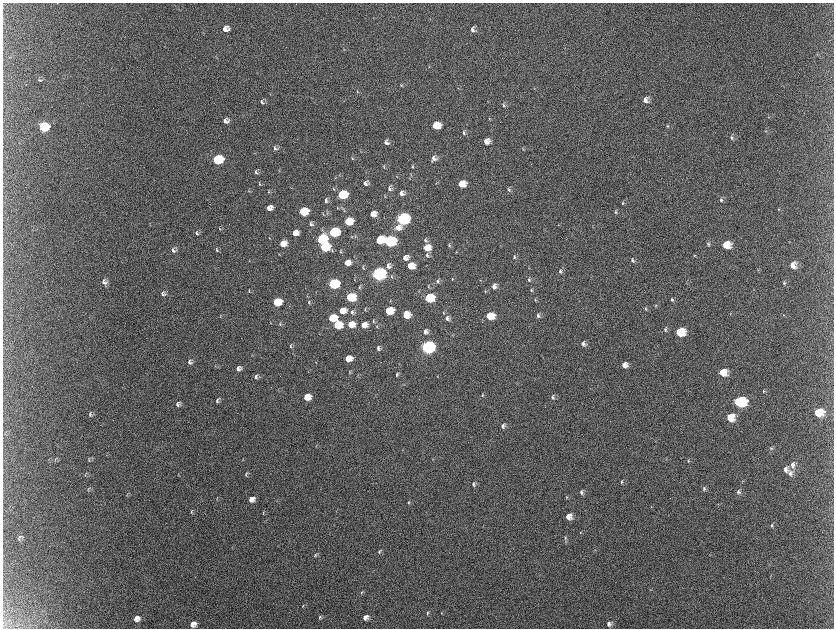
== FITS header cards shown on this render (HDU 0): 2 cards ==
NAXIS1  =                 1663 / length of data axis 1
NAXIS2  =                 1252 / length of data axis 2

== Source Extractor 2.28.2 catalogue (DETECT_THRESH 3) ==
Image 1663 x 1252 px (HDU 0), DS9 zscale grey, zoomed out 1/2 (1 PNG px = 2 x 2 image px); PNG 836 x 630 px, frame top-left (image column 1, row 1251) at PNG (3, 3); no overlay
Background 2220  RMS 34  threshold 103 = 3 sigma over >= 5 px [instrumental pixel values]
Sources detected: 232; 9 cannot appear on this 1/2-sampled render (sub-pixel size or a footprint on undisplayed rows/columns) and are not listed; the other 223 listed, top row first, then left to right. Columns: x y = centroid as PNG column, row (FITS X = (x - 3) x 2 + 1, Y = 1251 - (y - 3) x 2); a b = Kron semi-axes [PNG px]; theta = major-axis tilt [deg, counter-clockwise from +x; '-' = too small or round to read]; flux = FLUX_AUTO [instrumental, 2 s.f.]
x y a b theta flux
226 29 7 6 - 5.5e+04
473 30 7 5 -79 2.2e+04
344 49 4 3 - 5.5e+03
217 58 4 2 - 3.8e+03
429 67 3 2 - 3.5e+03
40 80 7 3 -9 9.1e+03
402 85 4 3 - 7.8e+03
535 89 3 3 - 3.8e+03
358 91 5 3 - 6.9e+03
270 94 3 2 - 3.4e+03
646 100 6 6 - 4.3e+04
263 102 6 5 - 1.8e+04
504 105 6 4 -72 1.3e+04
769 117 3 3 - 4.1e+03
490 119 3 3 - 4.6e+03
226 121 6 6 - 3.6e+04
436 126 7 5 10 1.7e+05
668 126 4 4 - 7.8e+03
44 127 7 6 - 4.8e+05
766 131 4 3 - 5.3e+03
464 133 5 3 - 1.3e+04
732 138 6 4 -74 1.6e+04
487 141 6 5 - 5.2e+04
386 142 6 5 - 2.7e+04
275 148 7 5 -39 2.1e+04
523 149 4 4 - 6.7e+03
255 153 3 2 - 2.5e+03
353 158 5 4 - 7.3e+03
434 158 7 6 - 3.9e+04
218 160 7 6 - 6.5e+05
384 167 6 3 -80 8.0e+03
413 167 6 3 -74 8.6e+03
256 172 6 4 -57 1.4e+04
411 174 4 2 - 4.6e+03
397 176 3 2 - 3.5e+03
410 179 3 2 - 4.1e+03
366 183 5 5 - 2.9e+04
436 183 3 3 - 4.1e+03
260 184 6 3 -73 8.1e+03
462 184 6 5 - 1.3e+05
390 188 7 5 82 2.3e+04
334 189 5 2 - 5.6e+03
509 190 5 3 - 1.2e+04
249 191 5 3 - 6.4e+03
269 192 4 2 - 4.1e+03
402 193 6 6 - 3.5e+04
343 195 7 5 17 4.7e+05
722 200 6 4 89 1.5e+04
326 201 6 4 -69 1.6e+04
623 203 4 3 - 7.6e+03
270 208 6 5 - 5.1e+04
338 208 4 3 - 6.0e+03
344 210 5 3 - 7.6e+03
779 210 3 3 - 5.0e+03
304 212 7 5 14 3.4e+05
616 212 4 4 - 9.6e+03
327 213 8 3 -87 1.1e+04
324 214 5 2 - 5.6e+03
373 214 5 5 - 6.1e+04
403 219 7 6 - 1.9e+06
349 221 6 5 - 2.6e+05
311 224 7 5 -76 1.8e+04
559 225 3 2 - 2.6e+03
399 227 9 7 31 6.4e+04
593 227 3 2 - 3.0e+03
220 229 5 3 - 7.9e+03
323 230 5 3 - 7.8e+03
334 232 7 5 14 7.3e+05
197 233 7 5 -75 1.7e+04
296 233 6 5 - 6.8e+04
352 237 4 2 - 4.5e+03
270 238 4 2 - 4.2e+03
322 240 7 6 - 6.8e+05
380 240 7 5 25 2.6e+05
426 240 6 4 -90 1.4e+04
390 241 7 6 - 1.2e+06
283 243 6 5 - 9.6e+04
709 244 6 4 -74 1.4e+04
449 245 4 3 - 8.3e+03
726 245 7 6 - 1.6e+05
325 247 7 5 16 4.6e+05
427 247 7 6 - 1.1e+05
174 250 5 5 - 2.1e+04
217 250 6 3 -75 9.2e+03
333 250 5 3 - 8.4e+03
341 251 6 3 -81 8.0e+03
456 252 3 2 - 3.6e+03
279 254 4 2 - 3.4e+03
428 255 8 4 -88 1.8e+04
695 255 4 3 - 6.1e+03
515 257 5 4 - 1.3e+04
406 258 7 5 29 4.1e+04
633 260 6 4 -51 1.5e+04
250 261 3 2 - 2.9e+03
348 263 6 5 - 7.1e+04
793 265 7 6 - 5.9e+04
389 266 7 6 - 3.3e+04
411 266 6 5 - 1.4e+05
363 268 5 3 - 7.5e+03
759 270 3 2 - 3.4e+03
561 271 6 4 83 1.4e+04
379 274 7 6 - 3.2e+06
392 277 5 3 - 8.6e+03
453 279 4 3 - 5.0e+03
529 279 5 4 - 1.4e+04
355 280 4 1 - 2.2e+03
481 280 4 2 - 3.2e+03
438 281 6 4 90 1.5e+04
105 282 8 7 - 2.8e+04
785 283 5 4 - 1.1e+04
334 284 7 5 15 7.8e+05
429 286 5 3 - 6.8e+03
495 286 6 6 - 3.6e+04
360 287 6 3 87 8.0e+03
532 290 5 3 - 8.9e+03
249 291 6 2 -84 5.7e+03
486 291 4 3 - 5.9e+03
164 294 6 5 - 2.1e+04
308 296 3 3 - 4.8e+03
351 297 7 6 - 3.0e+05
429 298 7 5 13 4.1e+05
536 300 4 3 - 6.3e+03
672 300 5 4 - 1.1e+04
277 302 6 5 - 3.1e+05
309 302 6 3 -83 1.1e+04
656 305 4 3 - 5.7e+03
646 308 5 3 - 8.3e+03
366 309 4 2 - 5.3e+03
343 311 6 5 - 9.9e+04
389 311 6 5 - 2.5e+05
353 312 6 4 -78 1.8e+04
444 313 4 3 - 6.0e+03
731 313 3 2 - 2.9e+03
407 315 6 6 - 1.3e+05
539 315 6 5 - 1.8e+04
784 315 3 2 - 3.3e+03
490 316 7 5 8 2.0e+05
221 317 3 2 - 4.1e+03
333 318 6 5 - 2.9e+05
448 318 7 6 - 2.6e+04
374 321 5 3 - 6.9e+03
271 323 3 3 - 3.9e+03
280 323 6 3 85 9.2e+03
351 324 6 5 - 1.3e+05
338 325 6 5 - 2.5e+05
364 325 6 5 - 7.8e+04
377 326 4 3 - 6.9e+03
666 329 6 4 -87 1.3e+04
426 332 6 5 - 2.7e+04
680 332 7 6 - 2.9e+05
584 343 7 5 90 2.2e+04
291 346 6 3 -80 1.1e+04
428 347 7 6 - 2.6e+06
379 348 6 4 -90 2.1e+04
349 358 6 5 - 1.1e+05
190 362 6 5 - 2.3e+04
316 362 3 2 - 2.8e+03
625 365 6 5 - 4.9e+04
239 368 5 5 - 3.1e+04
350 372 6 2 -84 6.1e+03
723 372 6 6 - 1.3e+05
397 375 5 3 - 1.2e+04
257 377 6 4 89 1.5e+04
517 383 3 2 - 3.2e+03
764 391 5 5 - 1.3e+04
483 395 5 4 - 8.7e+03
307 397 6 5 - 1.3e+05
553 397 7 4 82 1.7e+04
218 400 6 4 61 1.6e+04
740 402 8 6 3 6.9e+05
178 404 6 5 - 2.1e+04
819 412 7 6 - 1.7e+05
90 413 6 4 -6 1.1e+04
90 415 5 3 - 7.8e+03
731 417 7 6 - 1.6e+05
503 426 6 4 64 2.2e+04
316 446 3 2 - 3.3e+03
772 448 5 4 - 1.1e+04
90 458 6 3 37 9.8e+03
56 459 7 2 74 6.2e+03
243 459 4 2 - 3.4e+03
433 459 3 3 - 4.6e+03
689 461 5 3 - 8.0e+03
793 465 8 6 82 4.0e+04
786 469 7 6 - 3.8e+04
86 473 5 2 - 5.2e+03
791 473 8 7 - 3.7e+04
246 474 6 3 80 1.0e+04
622 482 6 4 82 1.4e+04
474 484 6 4 79 1.7e+04
89 488 7 2 35 6.1e+03
705 489 6 4 83 1.3e+04
88 491 4 3 - 5.5e+03
582 492 6 4 81 1.7e+04
739 492 6 5 - 1.9e+04
127 494 6 2 65 5.8e+03
567 497 5 3 - 6.6e+03
217 498 6 2 80 5.7e+03
252 499 6 5 - 5.0e+04
409 502 5 3 - 8.0e+03
652 507 4 3 - 5.1e+03
192 511 7 3 51 1.0e+04
264 513 5 2 - 6.1e+03
569 516 6 5 - 6.7e+04
772 526 5 4 - 1.1e+04
581 532 3 3 - 6.0e+03
20 537 8 4 -11 1.3e+04
566 537 4 4 - 8.7e+03
19 539 6 3 -40 9.8e+03
566 542 5 3 - 9.0e+03
380 551 6 3 60 1.0e+04
316 555 7 3 65 1.1e+04
771 576 3 2 - 3.3e+03
651 590 4 2 - 3.5e+03
362 593 6 3 67 8.6e+03
303 606 6 2 67 6.1e+03
428 613 5 3 - 1.1e+04
442 613 3 2 - 4.1e+03
320 617 7 4 65 1.3e+04
366 617 6 5 - 3.6e+04
137 618 7 5 34 5.3e+04
193 624 6 5 - 4.9e+04
609 624 7 5 49 2.9e+04
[9 sub-pixel or undisplayed-footprint detections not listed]